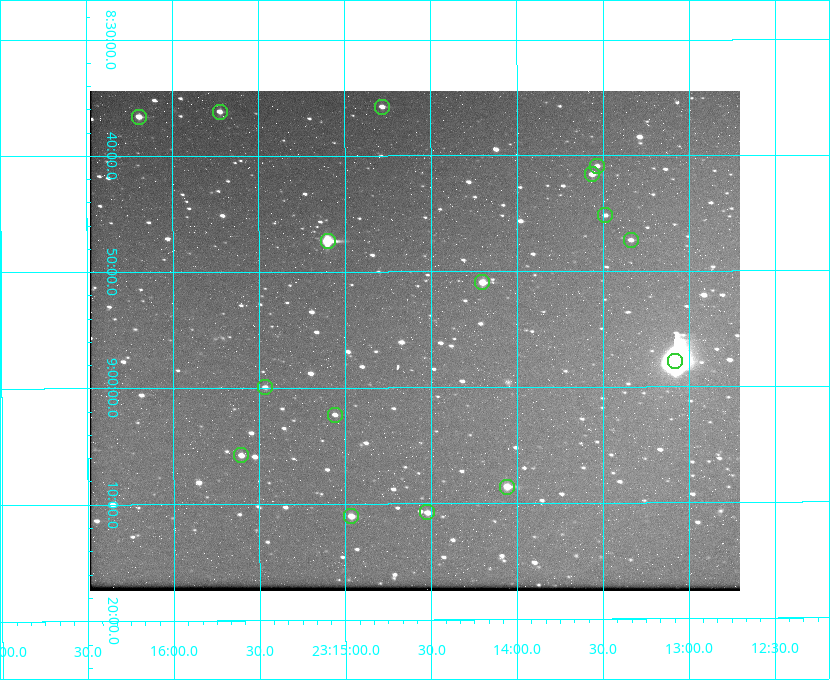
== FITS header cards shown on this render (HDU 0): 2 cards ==
NAXIS1  =                  650 / Width of table row in bytes
NAXIS2  =                  500 / Number of rows in table

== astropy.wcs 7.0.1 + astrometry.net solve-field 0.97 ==
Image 650 x 500 px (HDU 0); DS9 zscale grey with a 90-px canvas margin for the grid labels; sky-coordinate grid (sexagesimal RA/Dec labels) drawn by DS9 from the SOLVED WCS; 16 Tycho-2 reference stars matched to detected sources circled (green)
Header WCS: none
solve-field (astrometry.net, Tycho-2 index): SOLVED blind (the file carries no WCS)
Solved WCS: RA---TAN-SIP/DEC--TAN-SIP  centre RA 23:14:36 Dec +08:56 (348.65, +8.93 deg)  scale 5.17 arcsec/px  FOV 56.0' x 43.1'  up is -180 deg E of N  parity flipped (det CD > 0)
(file carries no celestial WCS; the grid is the blind solution)
Tycho-2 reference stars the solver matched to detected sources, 16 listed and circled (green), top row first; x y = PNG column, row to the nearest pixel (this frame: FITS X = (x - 90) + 1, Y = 500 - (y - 91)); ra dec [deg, ICRS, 3 dp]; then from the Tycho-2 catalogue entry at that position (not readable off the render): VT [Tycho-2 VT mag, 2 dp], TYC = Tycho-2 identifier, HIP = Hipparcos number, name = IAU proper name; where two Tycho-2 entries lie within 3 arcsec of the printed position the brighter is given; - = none
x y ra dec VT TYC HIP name
382 107 348.695 +8.597 11.30 1161-1571-1 - -
220 112 348.931 +8.603 11.18 1161-1110-1 - -
139 117 349.048 +8.610 11.72 1161-1223-1 - -
597 166 348.383 +8.682 11.92 1161-890-1 - -
592 174 348.391 +8.694 11.47 1161-728-1 - -
605 215 348.371 +8.753 12.36 1161-1249-1 - -
631 240 348.335 +8.788 11.88 1161-938-1 - -
328 241 348.775 +8.789 8.97 1161-884-1 114784 -
482 282 348.550 +8.849 10.80 1161-574-1 - -
675 361 348.271 +8.963 6.92 1161-1161-1 114608 -
265 387 348.866 +8.999 11.82 1161-694-1 - -
335 415 348.765 +9.039 11.87 1161-1547-1 - -
241 455 348.901 +9.097 11.97 1161-534-1 - -
507 487 348.514 +9.143 10.38 1161-1071-1 - -
427 512 348.631 +9.180 11.26 1161-1559-1 - -
351 516 348.741 +9.184 11.62 1161-452-1 - -